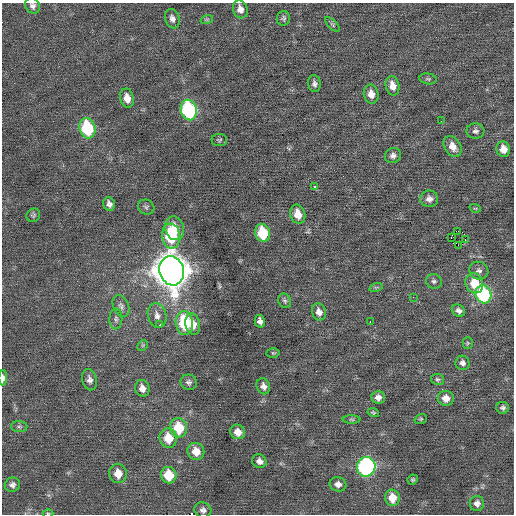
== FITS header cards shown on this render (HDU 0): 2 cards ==
NAXIS1  =                  512 / Axis length
NAXIS2  =                  512 / Axis length

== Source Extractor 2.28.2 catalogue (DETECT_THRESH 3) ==
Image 512 x 512 px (HDU 0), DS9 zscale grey, 1 PNG px = 1 image px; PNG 516 x 516 px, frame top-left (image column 1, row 512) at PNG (2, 3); each listed source drawn as its Kron ellipse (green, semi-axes under 4 px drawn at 4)
Background 0.00957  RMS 0.7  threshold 2.1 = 3 sigma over >= 5 px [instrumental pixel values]
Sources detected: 83; all 83 listed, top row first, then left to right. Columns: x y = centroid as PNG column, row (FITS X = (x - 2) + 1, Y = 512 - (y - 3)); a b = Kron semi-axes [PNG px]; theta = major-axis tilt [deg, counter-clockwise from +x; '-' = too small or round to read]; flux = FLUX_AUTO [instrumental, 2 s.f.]
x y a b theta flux
33 6 8 7 - 160
240 9 9 7 -73 290
283 18 7 6 - 110
172 19 10 7 -71 210
207 19 6 4 19 59
333 25 10 4 -46 81
428 79 9 5 -8 99
314 84 8 6 -81 150
392 86 10 6 -76 410
371 94 9 7 -78 410
127 98 9 7 -77 480
189 110 10 8 -74 5500
441 121 2 2 - 95
87 128 10 8 -74 3300
475 131 9 7 -4 160
219 140 8 6 -3 87
453 147 11 8 -57 460
503 149 8 7 - 450
393 156 8 7 - 170
314 187 3 3 - 520
429 199 9 8 - 240
109 204 7 5 -70 180
146 207 8 7 - 110
475 208 6 3 -18 45
298 214 10 7 -72 590
33 215 7 6 - 94
174 228 12 9 -73 740
458 231 2 2 - 3500
263 233 9 7 -77 2000
171 236 12 9 -84 2700
451 237 3 3 - 960
465 240 3 2 - 59
458 245 2 2 - 330
172 271 15 12 -73 85000
479 271 10 8 -25 200
434 281 8 7 - 140
474 283 10 8 -70 1000
376 287 7 4 18 67
483 294 9 8 - 4400
413 297 3 3 - 51
285 301 7 6 - 110
121 306 11 7 -66 190
458 311 7 5 -34 180
319 312 9 7 -72 280
157 315 12 9 -75 300
116 319 10 6 89 150
260 321 6 5 - 180
370 322 2 2 - 160
184 323 12 8 -81 2700
193 324 11 7 -79 510
160 325 3 2 - 120
468 343 5 5 - 60
143 345 6 4 46 66
273 353 6 4 -2 63
462 363 7 7 - 180
3 378 7 4 89 230
438 379 6 5 - 89
89 380 11 7 -76 210
189 382 8 7 - 150
263 386 8 6 -66 210
142 388 8 7 - 300
378 397 7 6 - 240
446 398 8 7 - 430
503 408 6 6 - 130
373 413 6 4 -16 62
352 419 9 4 -1 78
421 419 6 4 20 68
19 427 8 5 -3 100
179 428 10 8 -76 1600
238 432 8 7 - 440
168 438 10 8 -73 990
196 451 9 8 - 620
259 461 7 6 - 240
366 467 10 9 - 9500
118 474 9 8 - 590
169 475 8 7 - 1300
413 479 5 4 - 71
338 484 8 7 - 260
12 485 8 7 - 190
392 498 8 7 - 750
477 503 7 7 - 240
203 510 9 7 -19 190
48 513 5 3 - 48
At the frame edge (FLAGS 8, measured only in part): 3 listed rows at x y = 33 6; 3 378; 48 513